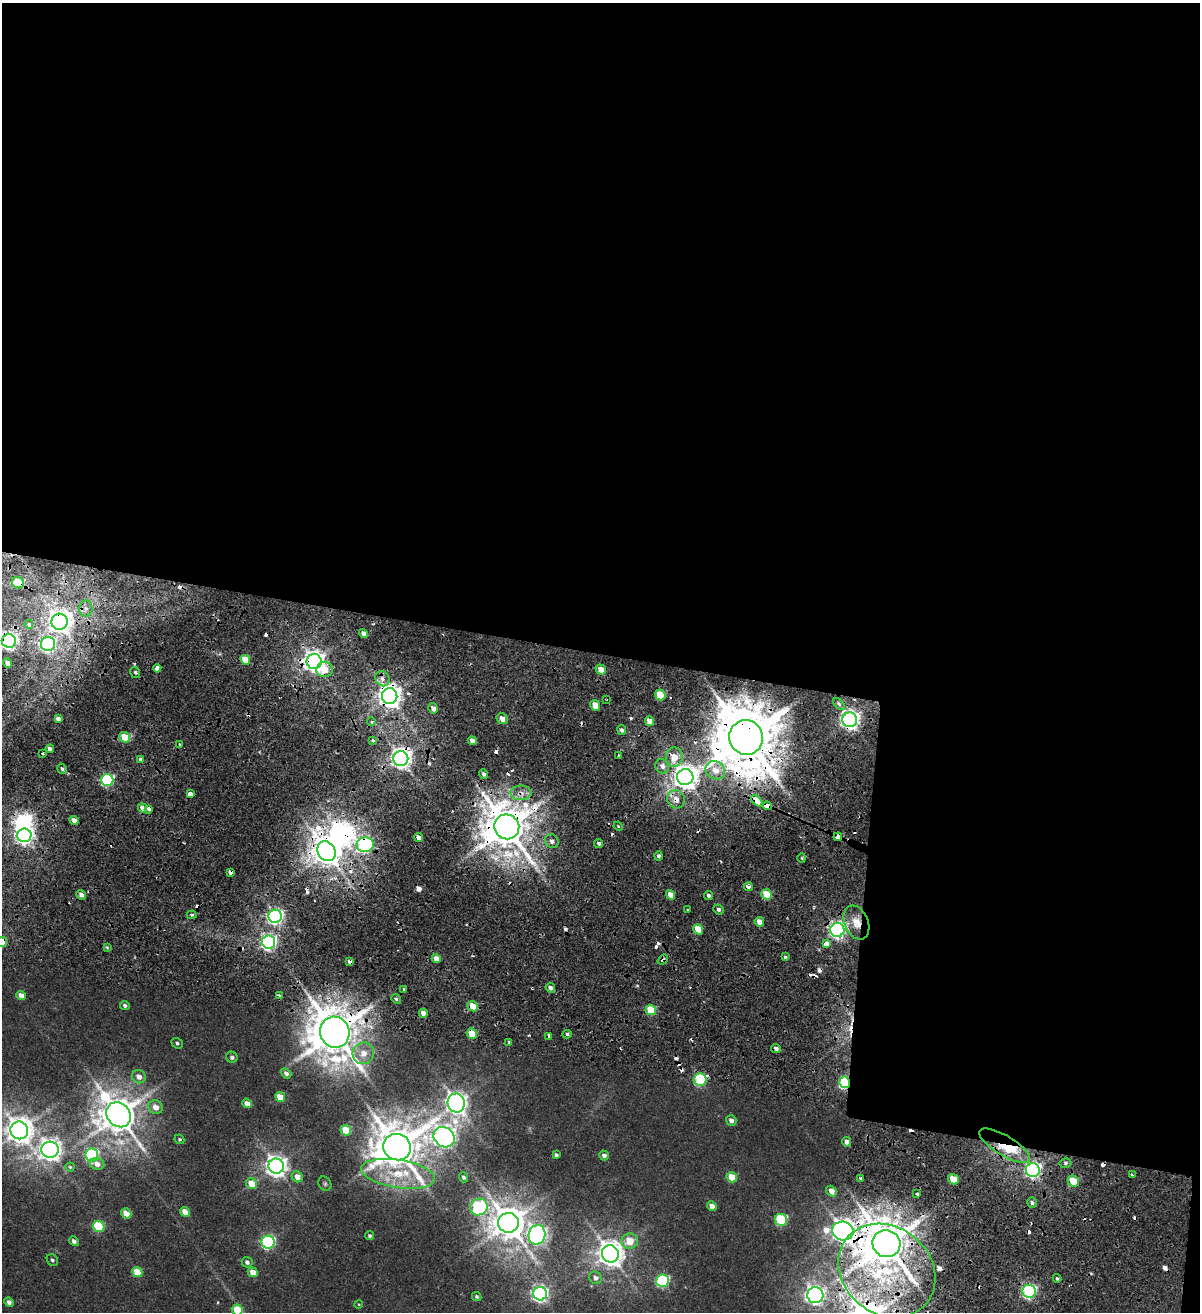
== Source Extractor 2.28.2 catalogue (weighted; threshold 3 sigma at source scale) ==
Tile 4 of 4 x 4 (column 4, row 1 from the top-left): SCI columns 3889-5086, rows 3942-5251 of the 5438 x 5254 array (HDU 1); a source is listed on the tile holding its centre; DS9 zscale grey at full resolution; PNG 1202 x 1314 px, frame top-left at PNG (2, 3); each listed source drawn as its Kron ellipse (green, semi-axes under 4 px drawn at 4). Shown black and unused: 59% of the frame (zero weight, under 2 of 4 exposures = <1% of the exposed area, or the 3 px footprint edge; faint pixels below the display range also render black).
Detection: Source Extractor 2.28.2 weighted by HDU 2 'WHT'; one run over the whole footprint, this tile lists its part. Background 0.00679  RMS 0.0025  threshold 0.0113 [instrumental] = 3 sigma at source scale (4.5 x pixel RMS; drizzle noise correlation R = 1.50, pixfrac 1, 0.0396/0.0396 arcsec/px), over >= 5 px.
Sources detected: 218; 2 inside a brighter object's white glare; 42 cosmic-ray / hot-pixel residue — neither listed nor drawn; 2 inside a brighter listed object's ellipse — not listed separately; the other 172 listed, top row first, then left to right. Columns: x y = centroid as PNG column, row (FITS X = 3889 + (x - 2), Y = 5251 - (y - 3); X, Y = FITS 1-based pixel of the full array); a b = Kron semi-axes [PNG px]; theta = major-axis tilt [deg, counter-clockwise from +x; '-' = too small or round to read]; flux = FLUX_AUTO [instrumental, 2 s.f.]
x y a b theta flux
18 583 6 5 - 7.4
86 609 8 6 -88 1.2
60 622 8 8 - 210
29 624 4 3 - 1.8
364 633 5 4 - 0.98
9 641 7 7 - 110
48 644 7 7 - 56
245 660 5 4 - 4.9
314 662 7 7 - 170
8 663 5 4 - 2.1
157 668 4 3 - 2.7
325 669 8 8 - 4.4
601 670 5 5 - 2.5
135 672 6 4 -57 0.47
382 679 8 7 - 1.4
660 695 5 5 - 7.7
390 696 8 7 - 250
607 699 4 2 - 0.21
839 704 7 4 -46 0.55
595 705 5 4 - 3.2
433 708 5 4 - 1.3
58 718 4 3 - 0.88
502 719 6 5 - 1.8
850 720 7 7 - 140
650 721 5 4 - 2.4
371 722 4 4 - 0.58
622 730 5 4 - 0.64
125 737 5 5 - 5.8
746 737 17 16 - 2000
372 740 3 3 - 0.83
472 741 4 4 - 1.3
179 744 3 2 - 0.24
50 749 4 4 - 1.1
43 754 3 3 - 0.36
619 756 4 3 - 0.99
674 757 9 8 - 3.6
401 759 7 7 - 160
141 760 4 3 - 2.7
662 766 7 6 - 1.2
62 769 5 4 - 0.52
715 770 10 9 - 2.9
484 774 5 4 - 0.65
685 777 8 8 - 270
107 780 6 6 - 33
190 793 4 3 - 3.9
521 793 10 7 0 1.9
676 799 9 8 - 2.4
757 801 7 4 -43 13
767 806 5 4 - 2.6
143 808 5 4 - 1.9
149 809 4 3 - 1.3
74 820 5 4 - 1.5
618 826 5 4 - 0.27
507 827 13 12 - 980
24 835 7 7 - 110
838 837 4 3 - 3.7
418 838 4 4 - 1.1
552 841 7 6 - 1.1
599 843 4 4 - 0.55
365 845 8 7 - 51
326 851 10 8 -55 400
659 856 4 4 - 0.59
802 858 5 3 - 0.24
230 872 4 3 - 2.7
748 887 4 3 - 2.2
767 894 5 5 - 7
81 895 5 4 - 0.95
671 895 5 4 - 2.6
708 895 4 3 - 0.54
719 909 5 4 - 0.64
687 910 3 2 - 0.32
192 915 5 4 - 0.35
275 916 6 6 - 78
759 922 5 4 - 1.7
856 922 17 12 -67 3.9
698 929 5 4 - 5.1
837 930 7 7 - 92
2 942 5 5 - 5.7
269 942 6 6 - 74
827 944 4 4 - 9.5
107 947 4 3 - 0.31
785 957 3 3 - 0.87
436 958 5 4 - 1.4
663 960 6 3 38 0.46
350 962 4 4 - 2
550 988 5 4 - 0.94
404 989 3 3 - 1.3
21 995 5 4 - 1.5
279 995 4 3 - 0.69
396 999 5 4 - 0.4
125 1005 5 4 - 0.59
473 1006 5 5 - 3.8
651 1010 5 5 - 9.8
423 1013 4 4 - 1.6
335 1032 15 14 - 1100
472 1034 5 5 - 6.4
567 1034 4 4 - 0.44
549 1036 4 3 - 1.6
509 1042 3 3 - 0.25
177 1043 6 5 - 0.47
776 1049 5 4 - 0.82
363 1053 11 10 - 3
232 1057 6 5 - 0.7
286 1073 6 4 -41 0.75
139 1077 7 6 - 1.8
700 1080 6 6 - 24
845 1082 6 5 - 32
280 1097 5 4 - 4.1
247 1103 5 4 - 1.5
456 1103 9 8 - 180
155 1107 7 6 - 2.1
118 1115 13 11 -46 640
731 1120 5 5 - 1
19 1130 9 8 - 320
346 1130 5 5 - 7.4
444 1137 11 9 -38 160
179 1139 5 4 - 0.34
847 1142 5 4 - 1
1005 1146 29 10 -31 12
397 1147 14 13 - 920
50 1150 9 8 - 170
92 1155 6 6 - 28
556 1155 4 3 - 0.44
604 1155 5 5 - 0.76
1065 1163 6 5 - 0.53
97 1164 7 6 - 1.5
276 1166 8 7 - 170
70 1167 4 4 - 0.3
1033 1170 7 7 - 62
398 1174 37 14 -9 11
1132 1175 3 3 - 1.4
297 1177 6 5 - 2.1
463 1177 5 4 - 0.47
732 1177 5 5 - 4.5
861 1178 3 3 - 2.5
953 1179 5 5 - 5.2
1073 1181 6 5 - 7.1
252 1184 6 5 - 3.8
325 1184 7 6 - 0.45
831 1191 6 5 - 1.7
917 1194 3 3 - 1.2
1032 1203 5 4 - 0.58
712 1206 5 4 - 1.5
479 1207 9 8 - 40
185 1212 5 4 - 3.1
126 1213 5 5 - 2.6
781 1220 6 6 - 17
508 1223 10 10 - 520
99 1226 6 5 - 14
843 1231 10 9 - 220
537 1235 10 8 78 110
369 1236 4 4 - 0.44
74 1241 5 4 - 0.82
630 1241 8 7 - 4.4
268 1242 6 6 - 43
886 1244 14 13 - 1100
610 1254 9 8 - 290
52 1260 6 5 - 0.45
247 1262 5 5 - 0.73
887 1270 51 43 -38 44
137 1272 5 5 - 5.6
253 1272 5 4 - 2.6
595 1278 7 6 - 1.1
1057 1279 4 3 - 0.34
662 1281 6 6 - 26
1029 1291 6 6 - 50
540 1294 7 7 - 79
815 1295 8 8 - 100
477 1296 5 4 - 0.37
9 1302 5 4 - 0.8
358 1304 4 3 - 0.17
237 1310 5 5 - 7.1
Overlapping masked pixels (flux is a lower limit): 34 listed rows (the first 20) at x y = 18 583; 60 622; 9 641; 314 662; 325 669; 390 696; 850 720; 746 737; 401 759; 685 777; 521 793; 676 799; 757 801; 767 806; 507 827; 24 835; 838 837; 365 845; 326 851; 230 872
Isophote crosses this tile's border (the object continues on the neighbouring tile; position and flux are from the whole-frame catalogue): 4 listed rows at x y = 9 641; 2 942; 19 1130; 237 1310